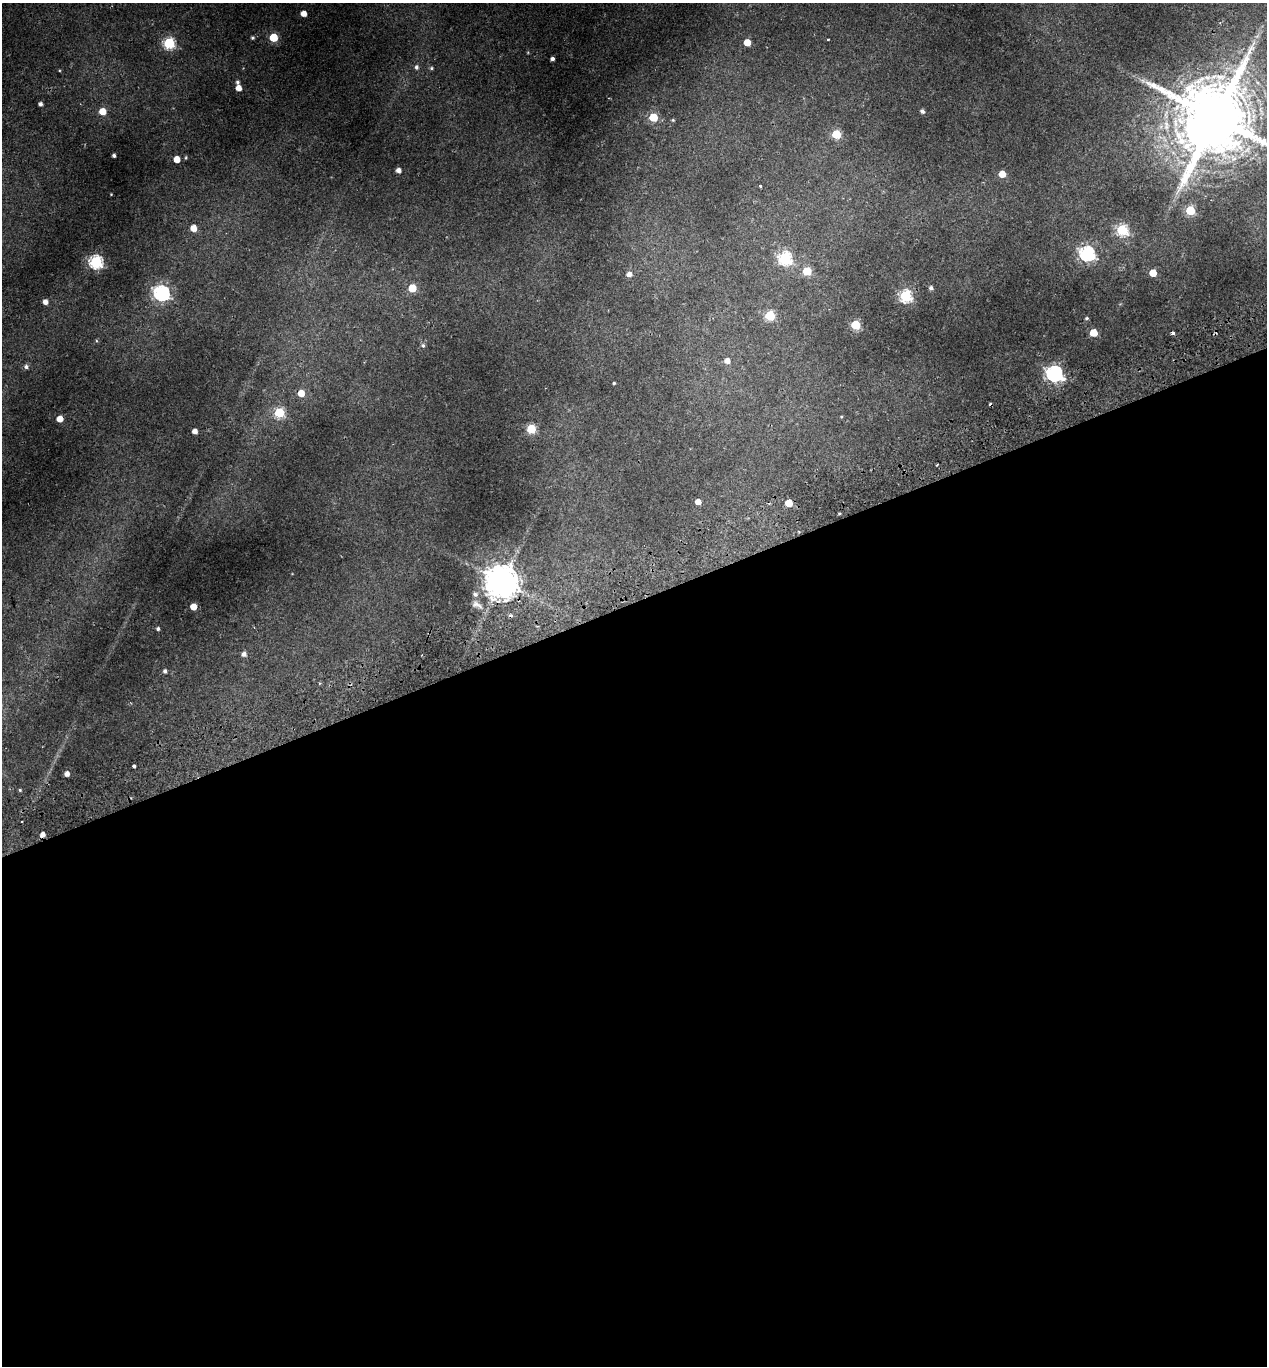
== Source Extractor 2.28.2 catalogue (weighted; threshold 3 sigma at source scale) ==
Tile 15 of 4 x 4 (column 3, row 4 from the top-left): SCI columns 2659-3923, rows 61-1424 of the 5369 x 5573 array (HDU 1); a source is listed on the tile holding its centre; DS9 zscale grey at full resolution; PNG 1269 x 1368 px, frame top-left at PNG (2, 3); no overlay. Shown black and unused: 56% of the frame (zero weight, under 2 of 3 exposures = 4% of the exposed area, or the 3 px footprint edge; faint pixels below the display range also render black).
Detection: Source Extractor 2.28.2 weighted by HDU 2 'WHT'; one run over the whole footprint, this tile lists its part. Background 0.0406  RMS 0.0035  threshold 0.0158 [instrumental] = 3 sigma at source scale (4.5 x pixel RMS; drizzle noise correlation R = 1.50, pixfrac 1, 0.0396/0.0396 arcsec/px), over >= 5 px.
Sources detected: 73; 1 inside a brighter object's white glare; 3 cosmic-ray / hot-pixel residue — not listed; the other 69 listed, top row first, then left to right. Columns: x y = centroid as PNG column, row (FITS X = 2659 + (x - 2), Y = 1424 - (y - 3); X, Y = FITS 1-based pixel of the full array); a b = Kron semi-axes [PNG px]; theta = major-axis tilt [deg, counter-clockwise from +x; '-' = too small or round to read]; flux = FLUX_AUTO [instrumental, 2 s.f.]
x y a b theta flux
304 14 5 4 - 2.9
274 37 5 5 - 13
252 38 4 4 - 0.59
828 39 3 2 - 0.33
747 42 5 5 - 5.5
169 43 6 6 - 36
552 59 4 3 - 0.92
416 67 6 5 - 0.93
431 68 6 4 23 0.5
1142 81 8 5 -45 0.99
237 82 5 4 - 0.68
239 88 5 4 - 3
40 104 4 4 - 0.95
103 111 5 5 - 5.5
922 111 5 4 - 1
653 117 5 5 - 13
1215 118 20 18 -72 3800
673 120 5 4 - 0.38
836 134 5 5 - 15
114 155 3 3 - 0.72
177 159 5 5 - 4.7
398 170 5 5 - 1.7
1002 174 5 5 - 5.1
760 186 3 3 - 0.67
111 194 2 2 - 0.22
1190 210 5 5 - 18
193 228 5 5 - 3.9
1122 230 6 6 - 33
1087 253 7 6 - 70
785 258 6 6 - 51
96 262 6 6 - 54
807 271 5 5 - 14
1153 273 5 5 - 7.5
629 274 6 5 - 1.6
412 288 5 5 - 10
931 288 5 4 - 0.91
161 293 7 6 - 88
905 296 6 6 - 42
45 302 5 5 - 1.8
770 316 5 5 - 23
1087 318 4 4 - 0.46
856 325 5 5 - 17
1094 333 5 5 - 9.3
1173 333 4 3 - 0.73
423 345 6 5 - 0.69
727 361 5 5 - 2
26 367 6 5 - 0.87
1054 373 7 6 - 100
614 383 3 3 - 0.41
301 393 5 5 - 5
279 413 5 5 - 24
841 417 4 3 - 0.26
60 419 5 5 - 3.9
531 429 5 5 - 16
195 431 4 4 - 2.1
937 464 3 2 - 0.47
698 502 5 4 - 2.5
789 503 5 5 - 8.4
839 513 3 3 - 0.42
501 581 10 9 - 810
475 594 8 5 -37 0.87
477 605 17 8 -25 2
193 607 5 5 - 4.6
158 629 4 4 - 0.71
244 654 5 5 - 1.5
165 671 5 4 - 0.87
134 766 4 3 - 1
67 774 5 4 - 2
20 790 4 3 - 0.38
Overlapping masked pixels (flux is a lower limit): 1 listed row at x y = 501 581
Isophote crosses this tile's border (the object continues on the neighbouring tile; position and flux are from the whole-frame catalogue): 1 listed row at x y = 1215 118